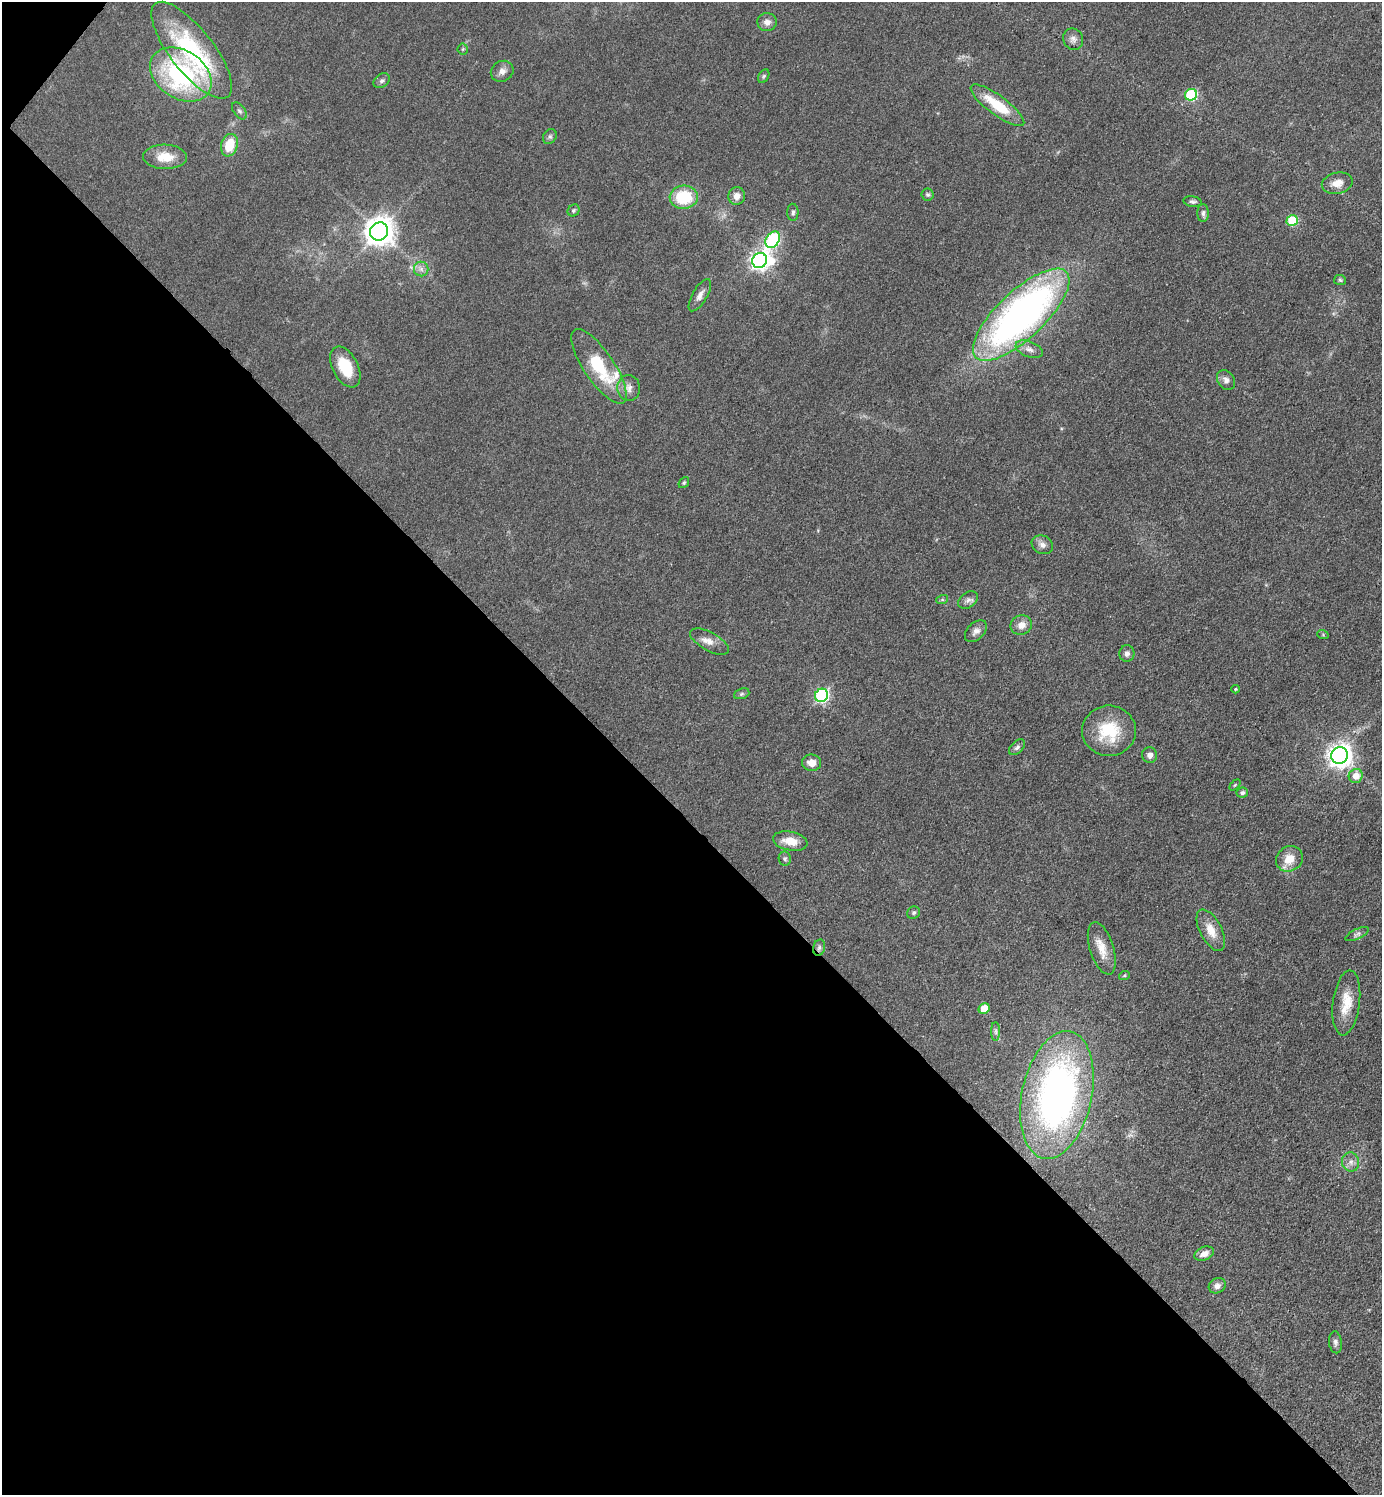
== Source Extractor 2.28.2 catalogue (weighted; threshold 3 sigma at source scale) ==
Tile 9 of 4 x 4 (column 1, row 3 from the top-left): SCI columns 299-1678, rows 1495-2987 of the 5976 x 5974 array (HDU 1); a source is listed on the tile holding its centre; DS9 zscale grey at full resolution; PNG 1384 x 1497 px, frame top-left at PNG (2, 2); each listed source drawn as its Kron ellipse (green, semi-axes under 4 px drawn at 4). Shown black and unused: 45% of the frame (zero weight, under 3 of 4 exposures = <1% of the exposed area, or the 3 px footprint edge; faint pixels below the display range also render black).
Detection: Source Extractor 2.28.2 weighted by HDU 2 'WHT'; one run over the whole footprint, this tile lists its part. Background 0.0799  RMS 0.0063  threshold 0.0285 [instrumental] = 3 sigma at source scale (4.5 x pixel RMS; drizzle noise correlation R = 1.50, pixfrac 1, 0.05/0.05 arcsec/px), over >= 5 px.
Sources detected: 74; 1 inside a brighter object's white glare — neither listed nor drawn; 1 inside a brighter listed object's ellipse — not listed separately; the other 72 listed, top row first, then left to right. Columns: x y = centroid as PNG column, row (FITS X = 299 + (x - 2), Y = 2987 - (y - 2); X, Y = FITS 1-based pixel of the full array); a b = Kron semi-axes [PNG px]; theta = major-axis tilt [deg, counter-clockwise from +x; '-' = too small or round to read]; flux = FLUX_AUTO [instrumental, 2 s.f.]
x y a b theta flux
767 22 9 9 - 4
1073 39 11 9 -60 3.2
463 49 5 5 - 0.85
192 50 59 21 -52 82
502 71 12 10 29 4.1
181 75 33 24 -33 96
764 76 7 5 61 1.1
382 81 9 6 33 1.8
1191 95 6 5 - 58
997 105 32 9 -36 22
239 111 10 5 -52 1.6
550 136 8 6 58 1.5
229 145 11 8 72 15
165 157 22 12 -1 14
1337 183 16 10 12 6.5
928 195 6 6 - 1.3
737 196 9 8 - 4.1
684 197 14 11 3 28
1192 202 9 5 -10 1.6
574 210 6 5 - 1.2
793 212 8 5 -89 1.7
1203 213 9 5 89 2.1
1292 221 6 5 - 32
379 231 9 8 - 870
773 240 9 6 57 83
759 260 8 7 - 270
421 269 7 7 - 2.5
1340 280 6 5 - 1.1
700 295 18 7 59 3.9
1021 315 62 23 43 290
1029 349 14 7 -22 3.6
599 366 44 15 -56 36
345 367 22 12 -62 19
1226 380 11 8 -58 3.4
629 388 13 11 -86 4.8
684 483 6 4 50 0.97
1042 545 11 9 -26 3.3
942 600 6 4 18 0.84
968 600 11 7 37 2.7
1021 625 11 9 20 5.4
976 631 13 8 45 3.4
1323 635 6 3 -19 0.64
709 642 21 9 -29 6
1127 653 8 7 - 2.5
1235 689 4 3 - 0.67
742 694 8 5 20 1.3
822 695 7 6 - 110
1109 731 27 25 0 28
1017 747 9 6 44 2
1150 755 8 7 - 3.3
1340 755 8 8 - 550
811 763 9 8 - 5.8
1356 776 7 7 - 7.3
1235 785 6 4 45 0.75
1242 793 6 5 - 1.6
790 841 17 9 -11 9.2
785 859 7 6 - 1.4
1289 859 14 12 33 10
913 913 6 6 - 1.4
1211 930 22 11 -63 10
1357 934 13 5 26 1.9
819 948 8 6 74 1.7
1102 948 27 12 -72 9.7
1124 976 5 3 - 0.73
1346 1003 32 13 83 15
984 1009 5 5 - 14
996 1032 9 4 -89 1.4
1057 1095 65 35 78 270
1351 1162 9 8 - 3.5
1204 1254 10 6 23 4.3
1217 1286 9 7 28 2.8
1335 1342 11 6 -84 2.2
Overlapping masked pixels (flux is a lower limit): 1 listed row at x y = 819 948